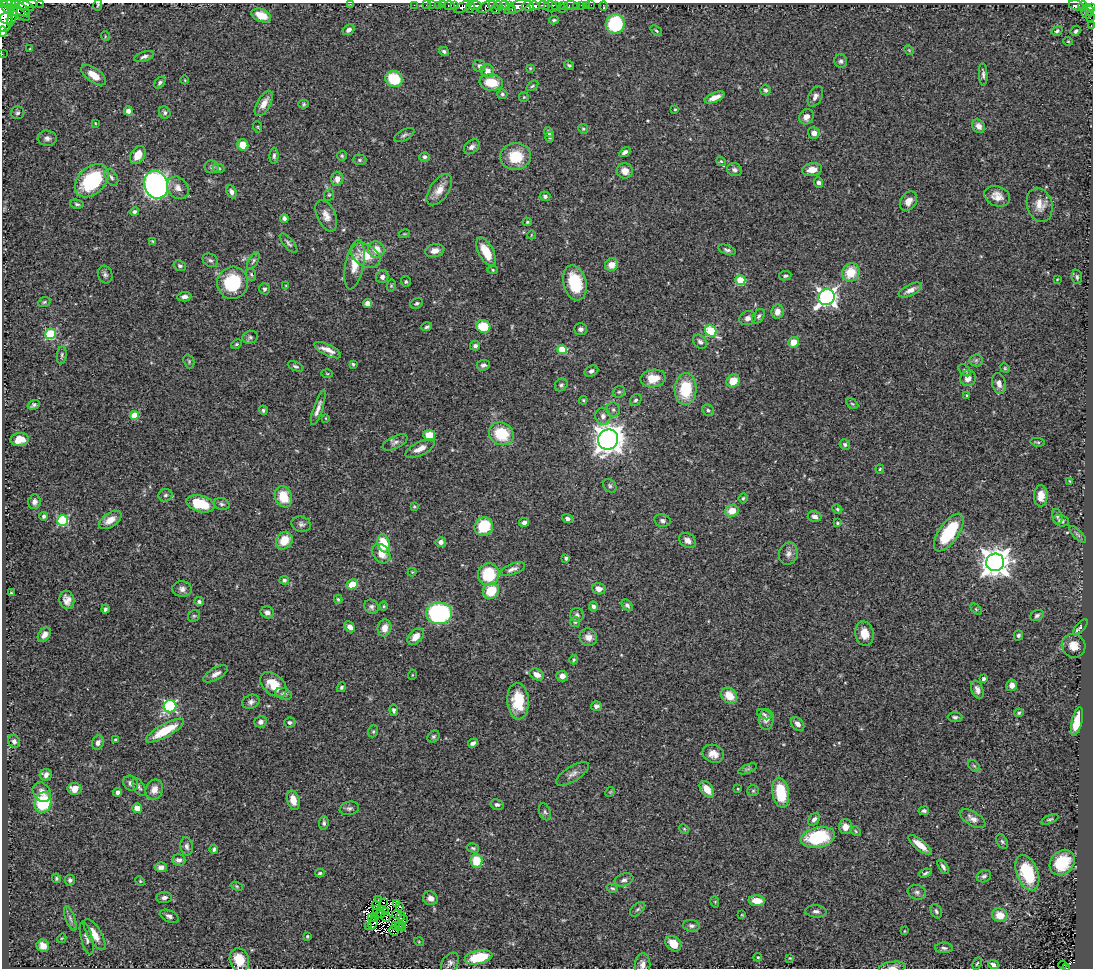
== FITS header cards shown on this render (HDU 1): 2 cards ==
NAXIS1  =                 1091
NAXIS2  =                  966

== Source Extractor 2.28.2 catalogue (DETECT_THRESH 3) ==
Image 1091 x 966 px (HDU 1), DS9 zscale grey, 1 PNG px = 1 image px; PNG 1095 x 970 px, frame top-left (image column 1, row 966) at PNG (2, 3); each listed source drawn as its Kron ellipse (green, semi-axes under 4 px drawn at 4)
Background 0.399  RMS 0.025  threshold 0.0758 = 3 sigma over >= 5 px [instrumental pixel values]
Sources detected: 428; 5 with non-positive FLUX_AUTO (blend fragments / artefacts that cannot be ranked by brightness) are neither listed nor drawn; the other 423 listed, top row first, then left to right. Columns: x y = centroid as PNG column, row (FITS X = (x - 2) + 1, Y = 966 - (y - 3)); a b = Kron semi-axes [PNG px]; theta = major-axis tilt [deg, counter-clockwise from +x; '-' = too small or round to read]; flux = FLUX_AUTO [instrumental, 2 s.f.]
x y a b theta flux
41 3 3 2 - 30
10 4 10 4 -8 170
30 4 7 3 -4 210
350 4 2 2 - 23
25 5 10 4 -21 480
98 5 6 4 79 2.2
414 5 2 2 - 4.6
426 5 2 2 - 5.5
432 5 2 2 - 3.8
439 5 3 3 - 4.1
443 5 2 2 - 2.1
449 5 6 3 0 18
454 5 4 4 - 15
475 5 7 3 -5 180
498 5 5 3 - 43
504 5 4 2 - 5.8
510 5 4 3 - 40
544 5 5 3 - 49
556 5 4 3 - 120
563 5 3 2 - 5.1
571 5 7 3 -3 15
582 5 3 3 - 15
586 5 3 2 - 4.7
591 5 3 2 - 1.3
1076 5 8 5 -17 60
518 6 14 5 24 190
528 6 6 4 -14 180
534 6 5 3 - 77
603 6 4 2 - 1.9
1083 6 4 3 - 57
6 7 7 3 -47 140
463 7 9 4 27 170
470 7 6 3 81 180
486 7 10 4 30 32
494 7 8 3 -54 38
551 7 7 5 -17 260
577 7 3 2 - 6.2
1092 7 3 2 - 33
11 8 3 3 - 49
21 9 11 5 -33 410
512 9 3 2 - 44
562 9 2 2 - 3.9
1089 10 6 4 -59 140
1086 13 5 4 - 31
4 14 11 7 -59 470
20 14 10 4 -30 280
261 15 10 6 -22 29
12 16 11 4 74 200
1090 16 6 3 -89 42
554 20 5 3 - 2.8
4 22 9 7 65 220
615 24 10 9 - 110
1091 25 3 2 - 5
349 30 6 5 - 6.1
656 31 6 4 -39 2.6
1057 31 6 4 33 3
1076 31 5 4 - 3.9
3 32 5 2 - 81
105 36 5 3 - 1.5
1068 41 5 4 - 1.8
30 49 3 2 - 1.3
909 50 5 4 - 1.9
444 51 5 4 - 3.6
2 54 2 2 - 2.4
144 57 10 5 19 5.4
841 61 7 6 - 4.2
569 65 5 3 - 2.7
479 66 6 6 - 5.6
530 68 4 3 - 1.6
488 71 7 6 - 12
983 74 11 4 -87 4.9
94 75 14 7 -36 24
394 79 9 8 - 63
185 80 4 2 - 1.2
491 82 12 8 -11 38
160 83 7 4 51 3.6
532 86 7 3 36 2.3
766 90 5 5 - 3.1
502 94 5 5 - 3.3
815 96 11 6 64 7.4
524 97 5 4 - 1.9
715 97 10 4 23 16
264 103 14 6 60 16
304 104 5 4 - 2.4
675 109 3 3 - 1.8
128 111 4 4 - 7.3
165 112 6 5 - 3.5
17 113 7 6 - 4
806 117 8 7 - 11
95 123 3 2 - 1.1
979 126 7 6 - 9
258 127 5 3 - 1.6
583 129 5 4 - 2.5
549 132 6 4 -51 4.6
814 133 6 5 - 10
404 135 11 5 29 4.4
550 137 5 4 - 2.4
47 138 9 7 -6 7.1
243 145 6 5 - 27
472 147 9 6 42 7.4
625 152 6 4 36 5.3
138 155 10 7 58 23
274 156 8 4 88 3.7
342 156 5 5 - 2.6
515 156 15 13 5 49
425 157 5 5 - 3.9
359 160 7 5 -1 3.4
721 161 5 4 - 2
212 167 7 6 - 4.2
218 168 6 4 -17 2.8
812 169 10 6 9 17
734 170 7 6 - 5.5
625 171 8 7 - 14
111 177 9 5 -57 4.8
337 179 7 6 - 10
92 181 19 13 44 140
819 183 5 4 - 4.7
156 185 14 12 -69 570
178 188 12 9 -49 14
439 190 18 9 55 18
231 192 7 4 -66 5.6
329 195 6 5 - 2.6
545 196 5 4 - 4.2
997 196 13 10 -20 16
908 201 10 7 55 15
77 204 7 4 -9 3.2
1040 205 17 12 -74 20
134 212 5 4 - 3.9
326 216 17 9 -66 15
284 218 4 4 - 4.3
527 222 5 4 - 2.2
404 234 5 3 - 1.4
531 235 4 3 - 1.1
153 241 4 2 - 1.6
289 243 12 5 -49 4.5
376 249 8 8 - 24
727 250 9 4 -17 4.4
435 251 10 6 10 10
486 252 15 7 -62 36
366 256 16 10 -30 33
210 260 8 6 -28 4
253 261 9 4 60 3.9
355 265 25 9 79 29
611 265 7 6 - 17
180 266 6 5 - 3.9
493 270 5 4 - 2.3
851 272 9 8 - 39
105 274 9 7 -71 4.9
251 275 6 4 -69 2.7
785 276 6 4 10 3.6
382 277 6 6 - 5.3
1077 277 7 5 -81 3.7
1057 279 3 3 - 1.4
740 280 5 5 - 80
406 282 5 5 - 2.8
233 283 16 15 - 89
575 283 18 11 -75 70
286 286 4 3 - 1.5
391 286 6 4 78 2.1
264 289 5 5 - 4.2
910 290 12 5 25 10
184 297 7 4 3 8.2
826 297 8 7 - 690
44 302 6 4 23 2.6
417 303 7 5 31 3.7
368 304 4 4 - 11
777 312 7 6 - 12
759 316 8 5 57 4.1
748 318 8 7 - 7.9
483 326 7 6 - 40
427 327 5 4 - 3.1
581 329 6 6 - 5.7
711 331 6 5 - 160
50 334 5 5 - 130
250 337 8 6 14 3.9
700 342 8 6 -47 5.8
794 342 5 5 - 24
237 344 6 4 26 2.3
475 346 5 5 - 5
328 350 14 5 -26 14
562 350 5 4 - 64
62 355 9 5 85 3.3
976 360 6 6 - 3.7
189 361 7 5 -71 2.5
353 364 3 3 - 2.8
483 365 6 5 - 5.3
295 366 8 4 -24 3.4
1005 368 5 4 - 1.9
965 370 7 4 -44 3.2
591 371 7 5 27 5.2
327 374 5 3 - 1.8
653 378 12 9 8 29
968 378 8 8 - 14
733 381 7 6 - 29
999 383 10 7 -77 9.9
561 385 7 6 - 3.9
685 389 16 11 86 72
619 392 6 5 - 3.3
967 395 4 3 - 2
583 400 4 4 - 2.1
636 400 6 5 - 3.2
852 404 6 4 -30 2.5
34 405 6 4 21 3.8
318 408 18 4 71 10
263 410 5 4 - 3.2
613 410 7 6 - 4.6
708 410 6 5 - 3.7
134 415 4 4 - 41
603 416 8 7 - 9.2
326 418 4 3 - 1.3
501 434 13 11 -29 63
429 435 6 5 - 35
20 440 9 6 7 26
608 440 10 10 - 1700
395 442 13 6 25 6.4
1038 442 7 3 -6 2.3
845 444 5 5 - 3.7
420 449 16 6 26 16
880 469 4 4 - 1.6
1070 481 3 3 - 1.5
610 486 7 5 -46 3.6
165 495 7 6 - 4.2
1041 496 10 7 88 18
283 497 11 8 -70 45
743 498 5 4 - 2.4
34 502 7 6 - 7.1
201 504 14 8 -16 64
222 504 8 6 -17 4
414 506 3 3 - 1.8
837 509 5 4 - 2.3
732 511 7 6 - 25
44 516 4 4 - 3.4
815 516 7 5 -13 7
1057 516 8 5 -74 4
567 518 5 4 - 5.8
63 520 5 5 - 150
110 520 13 7 32 16
662 520 8 6 -10 5.4
1061 521 8 5 -14 4.3
524 522 5 4 - 5.4
837 523 3 3 - 3.1
301 524 10 7 -14 5.8
484 527 9 9 - 65
949 533 22 9 55 96
1078 534 11 4 -45 3.8
284 540 9 7 52 34
688 540 9 7 -34 10
441 542 5 5 - 6.8
384 543 9 6 -76 48
381 554 10 8 -52 17
788 554 11 9 73 9.1
566 558 3 3 - 3.1
995 562 9 8 - 2300
512 569 13 5 21 7.7
412 572 4 4 - 1.5
488 574 11 10 - 65
284 580 5 4 - 4.3
352 584 5 5 - 28
182 589 9 8 - 7.6
599 589 7 5 -18 11
491 591 8 7 - 52
11 593 3 3 - 1.8
338 599 4 3 - 2.1
67 600 9 7 -76 11
199 602 5 4 - 3.5
627 605 6 4 -46 4.6
384 606 4 4 - 1.6
593 606 5 4 - 6
372 607 7 6 - 4.6
105 609 4 3 - 3.3
976 609 6 4 -46 2
267 612 7 5 -23 5.9
439 613 13 11 1 280
577 615 7 7 - 5
194 616 6 5 - 2.9
1037 616 7 5 27 3.9
575 622 5 5 - 2.6
350 627 6 4 -47 9.2
1080 627 9 4 47 3.7
385 628 8 6 77 15
864 634 12 9 -79 21
44 635 8 5 52 10
1018 635 5 4 - 4.3
416 637 10 6 47 15
588 637 9 8 - 12
1074 646 12 11 - 18
574 660 4 4 - 2.3
216 674 14 6 30 9.3
412 675 5 3 - 1.5
537 675 7 5 -29 12
562 676 6 5 - 12
983 679 4 4 - 4
273 684 15 10 -42 40
1012 685 6 5 - 9.2
341 687 5 4 - 3.2
977 690 9 6 -68 8.3
284 694 9 5 -18 4.4
729 696 9 7 -43 28
518 701 18 11 -86 50
251 702 9 7 22 6.1
170 706 6 6 - 240
596 706 5 4 - 5.8
394 710 6 4 -85 3.9
1019 713 5 4 - 2.4
764 714 7 4 -23 3.3
955 717 7 5 -1 4
766 719 10 7 88 8.9
1077 721 15 5 77 43
260 722 6 5 - 6.5
290 722 6 5 - 4.1
798 724 8 5 -49 8.3
165 731 21 6 29 53
373 731 6 5 - 2.6
433 736 6 5 - 3.2
116 740 4 3 - 3.5
14 741 6 5 - 5.2
98 743 7 6 - 7.5
473 743 5 4 - 5.1
713 754 11 8 -21 16
974 766 7 4 -44 2.9
748 769 10 4 22 3.4
572 774 19 7 32 10
46 775 6 5 - 6.3
131 783 8 6 -48 7
139 787 9 5 -60 4.1
74 789 7 6 - 15
707 789 9 5 -54 20
738 789 3 2 - 1.4
154 790 10 8 68 14
753 791 6 5 - 2.8
42 792 10 8 -58 11
118 792 4 4 - 6.8
610 792 5 4 - 1.7
781 793 15 8 -81 65
293 800 10 6 -75 19
43 802 10 8 71 88
497 805 6 5 - 5.9
137 808 5 4 - 18
349 808 10 6 11 5.2
924 811 5 4 - 3.4
545 812 9 5 -70 3.9
814 819 7 5 52 6.5
973 819 14 7 -32 9.9
1050 819 9 4 21 3.2
324 823 7 4 85 4.2
845 827 7 6 - 13
684 829 5 4 - 1.8
856 831 5 4 - 2
818 837 17 10 11 120
1002 841 8 5 -62 3.5
920 845 14 5 -39 20
187 846 9 6 -84 6.3
473 848 6 4 -15 2.9
214 849 4 4 - 2.9
179 860 7 5 -1 6.5
476 861 7 6 - 46
1062 863 14 11 47 59
161 867 6 5 - 7
943 867 8 4 -59 4.8
320 873 4 3 - 2.5
925 873 6 3 20 2.9
1027 873 18 10 -69 84
984 876 7 6 - 4.4
56 878 5 4 - 2.6
70 880 5 5 - 3.9
624 880 9 6 18 5.6
140 881 5 3 - 1.6
237 886 6 4 -21 2.2
612 888 6 3 -18 2.3
917 892 9 7 -19 5.9
164 898 8 5 3 5.5
430 898 7 7 - 9.2
379 900 3 2 - 2.1
757 901 8 5 -4 24
383 902 2 2 - 1.3
715 902 6 3 -74 1.6
396 904 3 2 - 2
376 905 4 3 - 1.8
400 907 3 2 - 4.3
377 909 3 3 - 3.7
637 909 9 5 43 3.9
385 911 3 2 - 0.79
816 911 11 6 -4 6.1
936 911 7 5 -63 3.8
380 913 4 2 - 3
397 915 5 2 - 2.3
742 915 4 2 - 1.1
1000 915 8 7 - 25
169 916 10 6 -23 7.1
401 916 5 2 - 1.9
375 917 3 2 - 1.3
386 917 5 2 - 0.49
70 918 13 5 -70 5.7
371 918 2 2 - 0.63
404 919 4 2 - 5.2
373 923 7 3 71 2.4
400 924 3 2 - 0.67
369 926 2 2 - 1.5
395 926 3 2 - 2.2
691 926 8 6 -6 4.7
399 927 3 2 - 0.52
403 927 4 2 - 1.8
394 931 5 2 - 4.3
904 931 3 2 - 1.1
95 934 17 7 -59 18
307 936 4 3 - 1.8
62 938 5 3 - 1.6
87 938 17 6 -75 7.3
419 942 5 3 - 1.4
673 944 9 6 -42 26
43 946 6 6 - 12
944 948 9 5 -3 4.4
478 957 14 7 12 69
758 957 4 3 - 2
790 958 4 4 - 1.7
239 960 12 9 -71 39
450 963 11 7 56 7.2
977 963 6 3 62 2.1
643 964 11 7 89 9.1
993 965 5 3 - 6.5
1063 965 4 2 - 0.24
892 967 13 5 6 6.6
1067 968 3 2 - 6
At the frame edge (FLAGS 8, measured only in part): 15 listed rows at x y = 41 3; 10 4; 30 4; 350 4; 98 5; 1092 7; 4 14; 4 22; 1091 25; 3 32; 2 54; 643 964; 1063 965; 892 967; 1067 968
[5 non-positive-flux detections neither listed nor drawn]